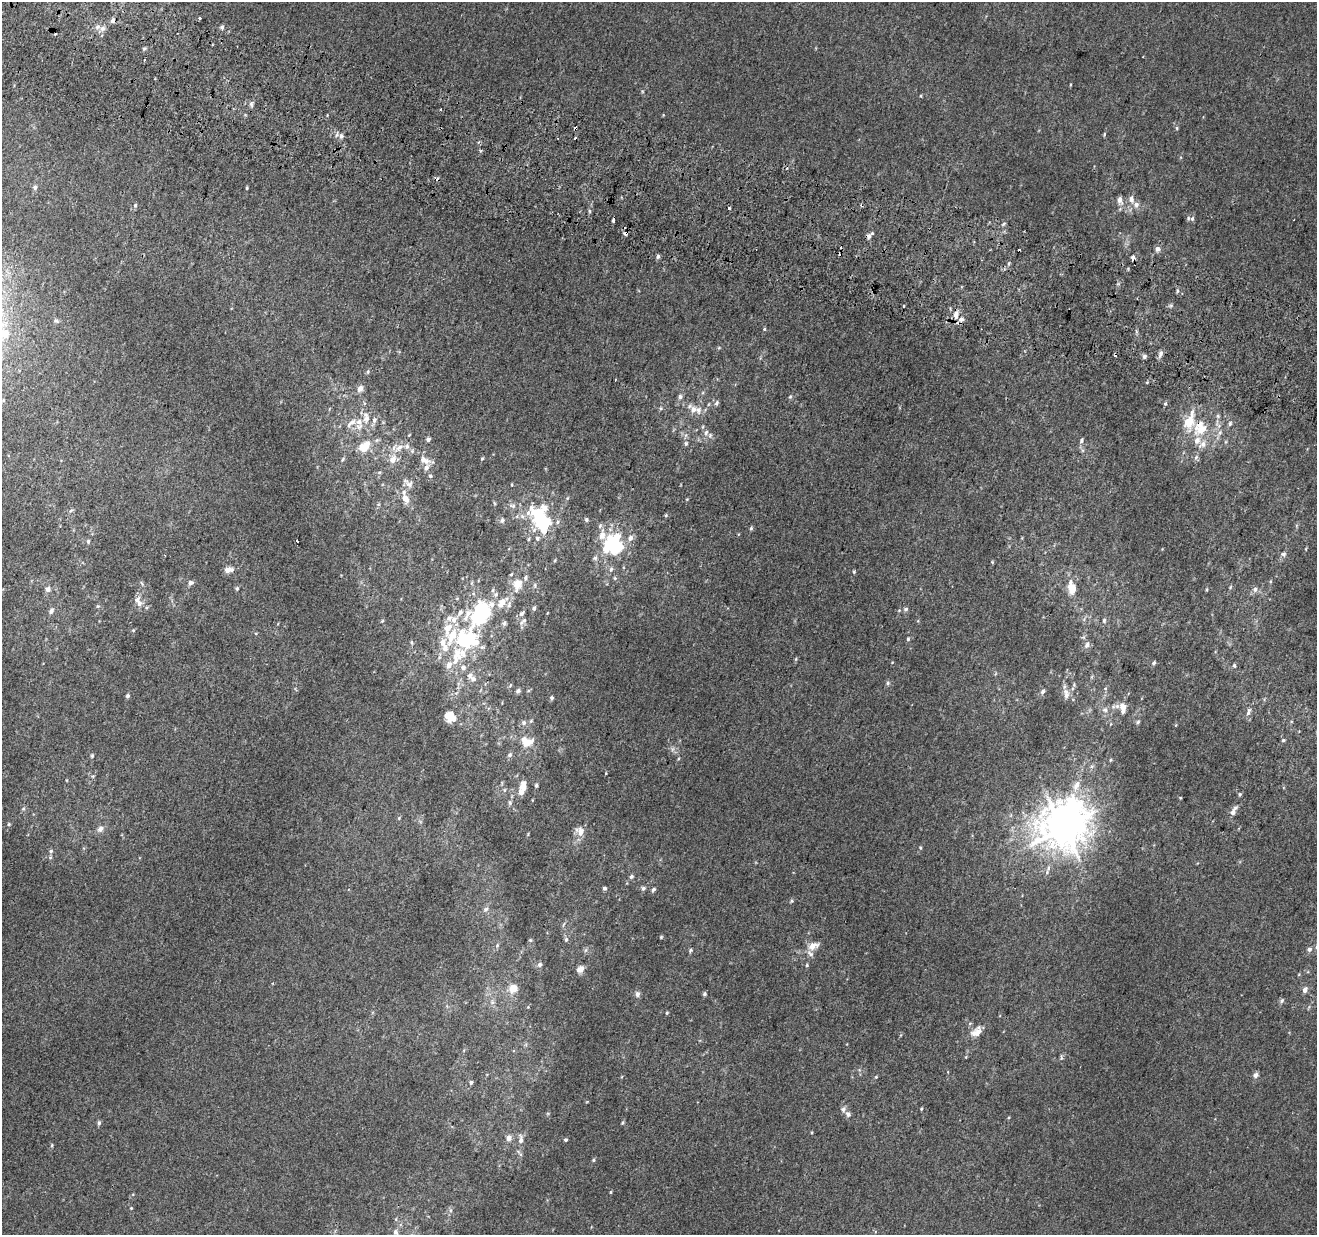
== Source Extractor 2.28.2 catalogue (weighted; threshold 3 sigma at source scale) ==
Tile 11 of 4 x 4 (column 3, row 3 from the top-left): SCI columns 2649-3963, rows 1557-2789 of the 5290 x 5516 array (HDU 1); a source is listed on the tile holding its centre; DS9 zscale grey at full resolution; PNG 1319 x 1237 px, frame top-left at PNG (2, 2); no overlay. Shown black and unused: <1% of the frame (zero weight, under 2 of 3 exposures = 2% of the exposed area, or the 3 px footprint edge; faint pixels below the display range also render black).
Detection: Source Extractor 2.28.2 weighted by HDU 2 'WHT'; one run over the whole footprint, this tile lists its part. Background 0.00623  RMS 0.0056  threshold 0.0254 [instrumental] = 3 sigma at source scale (4.5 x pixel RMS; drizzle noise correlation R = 1.50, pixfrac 1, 0.0396/0.0396 arcsec/px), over >= 5 px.
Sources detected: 245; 1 too faint to see at this stretch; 5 inside a brighter object's white glare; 11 cosmic-ray / hot-pixel residue — not listed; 33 inside a brighter listed object's ellipse — not listed separately; the other 195 listed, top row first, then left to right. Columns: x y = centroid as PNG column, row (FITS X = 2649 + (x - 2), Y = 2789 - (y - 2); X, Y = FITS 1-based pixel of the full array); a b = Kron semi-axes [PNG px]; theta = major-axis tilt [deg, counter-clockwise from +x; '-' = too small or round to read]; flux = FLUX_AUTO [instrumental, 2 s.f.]
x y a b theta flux
200 18 3 3 - 1.5
113 20 7 6 - 1.9
222 27 5 4 - 1.4
102 29 8 6 33 2.2
144 48 6 4 1 0.77
144 60 3 3 - 1.9
251 104 6 5 - 1.2
576 128 3 3 - 2.3
1177 128 6 4 -89 0.68
1104 134 6 3 82 0.62
341 136 7 6 - 1.9
35 187 6 6 - 1.3
247 188 4 3 - 0.54
1131 199 9 7 -83 2.6
1120 200 11 6 -70 2.7
135 205 6 5 - 0.92
729 208 3 3 - 3.3
1192 219 8 6 88 1.4
613 220 4 3 - 9.1
625 234 3 3 - 7.9
872 234 4 3 - 1.4
1158 249 5 4 - 2.9
658 256 6 5 - 1.1
1133 258 5 3 - 6.1
1009 263 5 4 - 0.7
1177 291 5 3 - 0.75
1171 305 6 5 - 0.93
903 306 3 2 - 1.4
956 315 9 6 75 3.6
56 321 7 5 -22 1.1
958 323 4 3 - 17
764 329 5 4 - 0.6
5 334 7 7 - 8.7
719 348 5 3 - 0.59
1160 353 8 6 64 2
1144 357 6 5 - 1.2
368 372 7 4 82 0.75
615 380 3 2 - 0.53
360 388 7 6 - 3.4
680 397 6 6 - 1.5
790 397 5 5 - 0.74
717 403 7 5 62 1.2
1165 403 5 4 - 0.81
693 409 10 9 - 4.1
1192 412 10 6 81 2.3
366 419 15 9 79 5
351 423 19 6 44 4
1230 423 7 5 74 1.2
1201 429 25 14 19 15
706 432 8 5 71 1.9
428 439 4 4 - 1.6
1081 441 6 5 - 1.2
686 443 7 5 77 1.2
1202 444 12 8 35 3.8
399 447 12 6 34 3.7
363 449 12 9 -50 7
1196 457 7 4 46 1.1
482 458 4 3 - 0.69
343 459 7 4 51 0.8
393 460 10 8 64 4.3
424 460 14 7 -20 3.9
430 476 5 4 - 0.84
409 484 11 10 - 2.9
512 485 4 3 - 0.46
405 498 14 7 -68 6.2
513 506 9 5 -17 1.6
544 508 49 13 20 21
71 511 7 4 44 0.88
666 515 5 4 - 0.7
586 520 6 5 - 1.1
557 522 6 5 - 1.2
544 523 10 8 62 35
751 528 6 4 67 0.82
537 538 6 6 - 1.4
630 538 8 7 - 2.6
528 539 6 4 87 0.69
88 541 6 4 89 1
297 541 3 3 - 2
612 547 24 13 -10 26
1284 554 7 7 - 1.5
595 558 7 5 1 1.2
611 569 6 5 - 1.2
228 570 9 6 13 4.3
854 572 4 4 - 0.59
615 578 5 5 - 0.69
190 583 6 5 - 2
517 584 17 12 85 8.8
535 585 8 4 -82 1
1230 587 6 3 71 0.63
237 588 5 5 - 0.93
1072 588 10 8 89 7.9
48 589 8 7 - 2
1207 589 5 3 - 0.54
1255 589 7 7 - 2.1
457 598 5 3 - 0.52
139 603 9 8 - 2.6
98 606 5 4 - 0.68
534 608 6 5 - 1.2
906 609 6 6 - 1.3
51 611 9 6 64 1.8
484 613 29 21 82 33
522 613 10 6 46 1.7
1104 620 7 5 89 1.1
382 621 5 4 - 0.51
523 621 13 6 43 2
504 623 6 6 - 1.3
133 630 5 3 - 0.57
452 637 46 20 28 29
908 639 5 4 - 0.83
411 642 6 3 -71 0.62
1087 645 9 7 57 2.1
458 655 106 27 69 55
796 659 6 4 88 0.61
1154 663 6 4 46 0.99
449 665 8 7 - 3.7
1234 666 6 4 -69 0.71
463 667 7 7 - 2.3
473 679 9 8 - 2.4
888 683 6 5 - 0.96
518 691 6 5 - 1.5
1043 692 7 5 57 1.5
1066 694 16 8 -83 3.8
127 696 5 5 - 1
552 698 5 4 - 1.1
1123 708 15 8 -81 5
1105 710 8 7 - 2.2
1248 712 13 6 71 2.2
450 718 10 8 84 9.9
1138 722 6 4 46 0.87
524 723 6 6 - 1.5
1283 740 5 4 - 0.81
527 742 15 11 -19 8.8
510 755 6 6 - 1.4
92 756 5 5 - 0.86
1110 760 5 4 - 0.6
606 773 4 3 - 0.45
536 785 5 4 - 0.92
1076 785 14 8 67 5.1
523 786 12 7 86 4.9
504 790 5 5 - 0.91
1240 794 5 4 - 0.75
510 803 6 4 -72 1.1
23 809 6 4 19 0.7
1233 812 10 7 64 3.1
399 818 5 5 - 0.62
9 824 5 4 - 0.62
1063 828 14 12 -22 1200
100 829 8 6 59 2.6
580 831 11 9 -51 4.8
921 848 5 3 - 0.53
51 851 6 5 - 0.96
50 858 6 4 0 0.78
631 877 6 5 - 1.1
604 888 4 3 - 1.4
643 888 6 5 - 1.4
653 890 5 4 - 1.4
791 901 6 4 71 0.68
486 909 8 7 - 1.7
563 925 8 3 71 0.91
661 937 5 4 - 0.55
566 939 6 5 - 1.1
530 940 5 5 - 0.69
497 945 6 4 58 0.84
813 946 12 7 25 5.6
1316 947 9 4 76 1.2
1309 949 6 5 - 1.7
586 950 7 4 70 0.94
690 950 5 4 - 0.84
540 965 6 5 - 1.6
807 965 5 4 - 0.7
580 969 8 6 43 3.9
513 988 10 9 - 6.1
1305 990 5 5 - 2.8
637 994 7 6 - 1.8
704 994 5 4 - 0.97
1282 1000 6 5 - 1.2
492 1002 6 6 - 1.4
667 1013 4 4 - 0.59
976 1032 17 10 43 5.4
1255 1075 7 6 - 1.8
876 1077 4 4 - 0.5
471 1082 5 5 - 1.3
921 1109 4 3 - 0.49
848 1114 8 6 -53 1.8
99 1123 6 5 - 1.2
622 1123 5 4 - 0.65
509 1138 8 6 75 2.7
521 1139 15 7 90 3.2
566 1140 4 4 - 0.88
52 1145 5 4 - 0.63
594 1160 5 4 - 0.68
610 1192 5 3 - 0.56
131 1208 4 4 - 0.51
450 1210 6 4 -71 0.92
396 1232 10 6 -72 2.6
Overlapping masked pixels (flux is a lower limit): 5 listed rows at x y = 113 20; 576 128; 625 234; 1133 258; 958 323
Isophote crosses this tile's border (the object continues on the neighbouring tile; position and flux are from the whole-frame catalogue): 3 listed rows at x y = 5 334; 1316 947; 396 1232
Unlisted compact peaks at least as high as the median listed source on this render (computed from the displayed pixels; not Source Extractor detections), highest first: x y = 992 562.